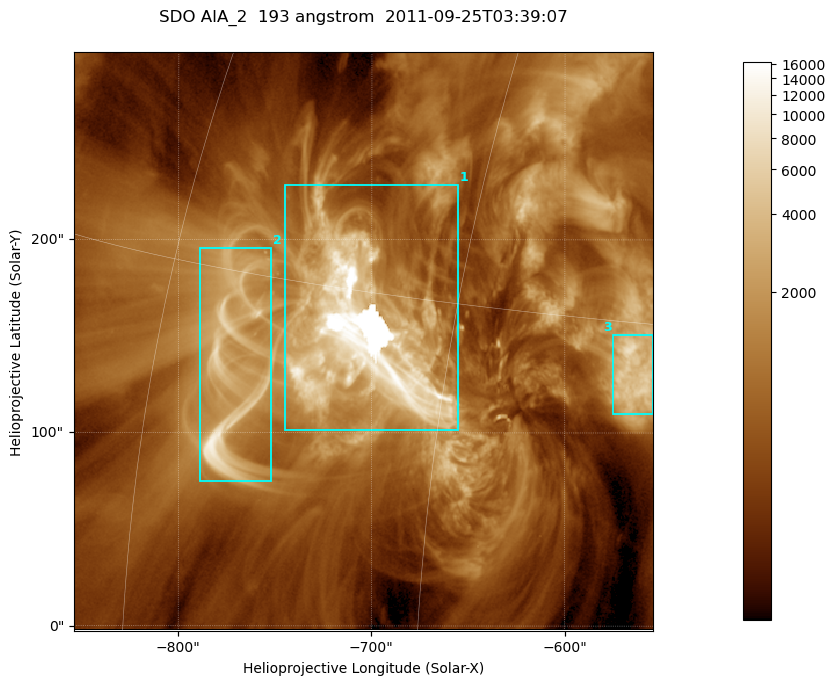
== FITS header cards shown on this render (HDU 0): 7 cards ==
TELESCOP= 'SDO     '           /
INSTRUME= 'AIA_2   '           /
WAVELNTH=                  193 /
WAVEUNIT= 'angstrom'           /
DATE-OBS= '2011-09-25T03:39:07.84' /
CTYPE1  = 'HPLN-TAN'           /
CTYPE2  = 'HPLT-TAN'           /

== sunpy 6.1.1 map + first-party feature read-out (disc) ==
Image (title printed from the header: SDO AIA_2  193 angstrom  2011-09-25T03:39:07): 499 x 499 px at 0.601 arcsec/px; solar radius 957 arcsec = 1592 px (partial field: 3.1% of the solar disc is inside the frame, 100% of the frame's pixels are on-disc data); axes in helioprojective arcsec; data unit not stated in the header (colour bar unlabelled)
Orientation: roll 0.0577 deg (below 1 deg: not rotated)
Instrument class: DISC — disc imager (sunpy class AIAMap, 193 A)
Bright regions (active regions / flare kernels): reference = the on-disc median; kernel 5 px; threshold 5 sigma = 2260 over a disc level ~669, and >= 1.15x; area >= 249 px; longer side >= 6 px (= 3.6 arcsec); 3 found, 3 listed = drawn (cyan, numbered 1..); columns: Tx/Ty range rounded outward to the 2 arcsec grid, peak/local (2 s.f.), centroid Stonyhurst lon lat
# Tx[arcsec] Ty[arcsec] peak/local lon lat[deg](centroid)
1 -746..-654 100..230 25 -49 +14
2 -790..-752 74..196 17 -55 +12
3 -576..-554 110..152 11 -37 +13